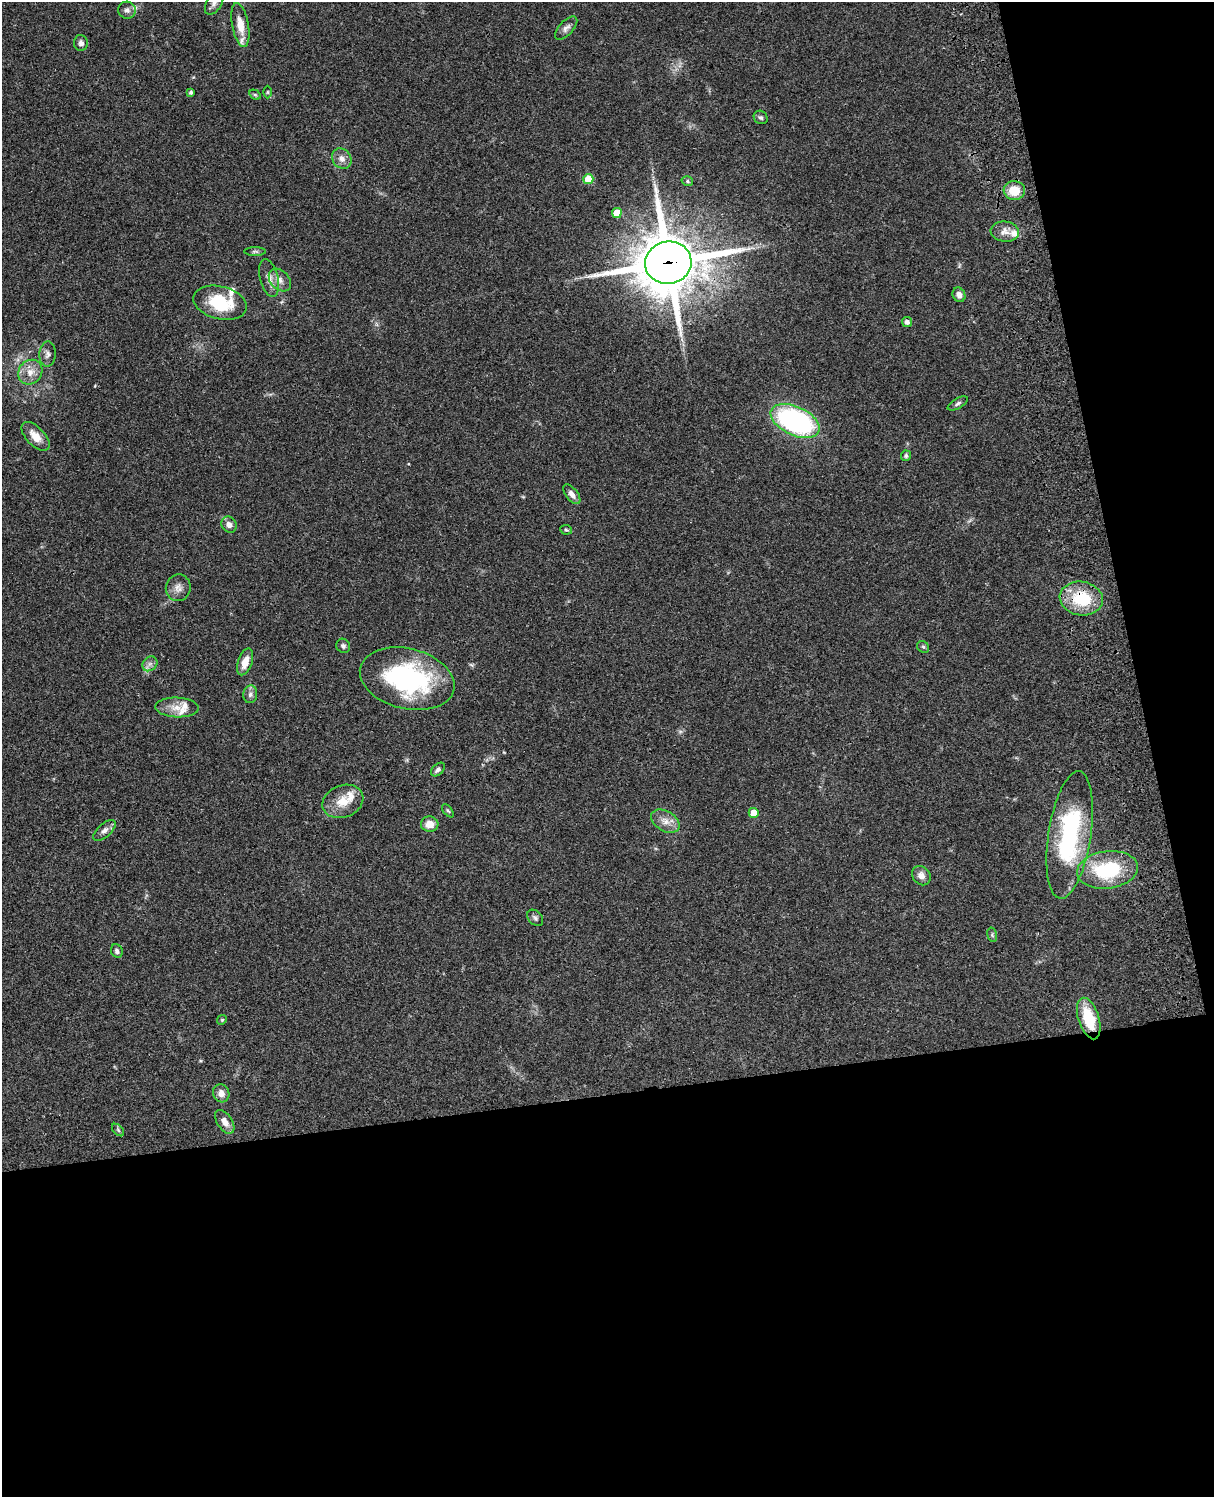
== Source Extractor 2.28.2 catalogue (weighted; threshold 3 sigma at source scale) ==
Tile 12 of 4 x 3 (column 4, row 3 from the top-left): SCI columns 3758-4969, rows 278-1772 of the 5088 x 4927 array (HDU 1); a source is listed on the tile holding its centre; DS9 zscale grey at full resolution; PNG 1216 x 1499 px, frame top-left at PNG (2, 2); each listed source drawn as its Kron ellipse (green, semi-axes under 4 px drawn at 4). Shown black and unused: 33% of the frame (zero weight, under 3 of 4 exposures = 6% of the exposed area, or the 3 px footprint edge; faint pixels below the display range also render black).
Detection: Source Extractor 2.28.2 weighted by HDU 2 'WHT'; one run over the whole footprint, this tile lists its part. Background 0.107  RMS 0.0065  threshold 0.0293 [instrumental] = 3 sigma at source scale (4.5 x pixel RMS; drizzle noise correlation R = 1.50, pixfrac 1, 0.05/0.05 arcsec/px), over >= 5 px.
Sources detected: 64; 6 inside a brighter listed object's ellipse — not listed separately; the other 58 listed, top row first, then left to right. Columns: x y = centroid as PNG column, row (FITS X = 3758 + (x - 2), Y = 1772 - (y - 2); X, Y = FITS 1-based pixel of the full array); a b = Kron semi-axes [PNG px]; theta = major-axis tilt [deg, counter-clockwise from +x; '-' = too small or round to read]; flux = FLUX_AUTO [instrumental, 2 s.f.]
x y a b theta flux
214 3 13 7 60 3.2
127 10 9 8 - 2.6
240 25 22 8 -79 9.1
566 28 14 7 47 2.9
81 43 8 7 - 2.3
191 92 4 3 - 1.4
268 92 6 4 89 0.8
255 95 6 4 -28 0.99
761 117 7 6 - 1.6
342 159 11 9 -51 4.5
588 179 5 5 - 17
687 181 6 4 -16 1.1
1014 190 11 9 -6 13
617 213 5 5 - 13
1005 232 14 10 -7 5.3
255 251 11 4 0 1.3
668 263 23 21 11 4300
269 278 19 9 -76 5.6
280 280 13 9 -47 4.5
959 295 7 6 - 3.2
220 303 27 16 -14 32
907 322 5 5 - 2.8
48 354 12 8 87 3.1
30 372 13 11 45 7.2
958 403 11 5 30 1.7
795 421 26 14 -25 130
35 436 18 9 -46 7.9
906 456 5 5 - 1.3
572 494 11 6 -52 3.9
229 525 8 7 - 3.7
566 530 6 4 -7 0.97
178 588 13 12 - 4.7
1081 599 22 17 -9 30
343 646 7 6 - 2
923 647 6 5 - 1.1
245 662 14 7 70 7.2
150 664 8 6 44 2.5
407 679 48 30 -14 96
250 694 9 7 82 2.5
177 707 22 10 -2 7.9
438 770 8 5 44 2
343 801 21 16 21 12
448 811 7 4 -53 0.9
754 813 5 5 - 9.2
665 821 16 10 -30 6.2
430 824 9 7 -2 7.1
104 830 14 6 42 3.2
1070 835 64 21 81 88
1107 870 30 18 7 46
921 876 10 8 -51 4.2
535 918 9 6 -46 1.8
992 935 7 4 -75 1
117 951 7 5 -66 1.8
1089 1018 21 10 -73 24
222 1020 5 4 - 0.78
221 1093 9 8 - 4.7
225 1122 13 7 -56 5.1
118 1130 7 4 -46 1.1
Overlapping masked pixels (flux is a lower limit): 3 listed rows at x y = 668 263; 1081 599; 1089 1018
Isophote crosses this tile's border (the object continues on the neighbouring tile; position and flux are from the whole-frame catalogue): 1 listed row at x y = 214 3